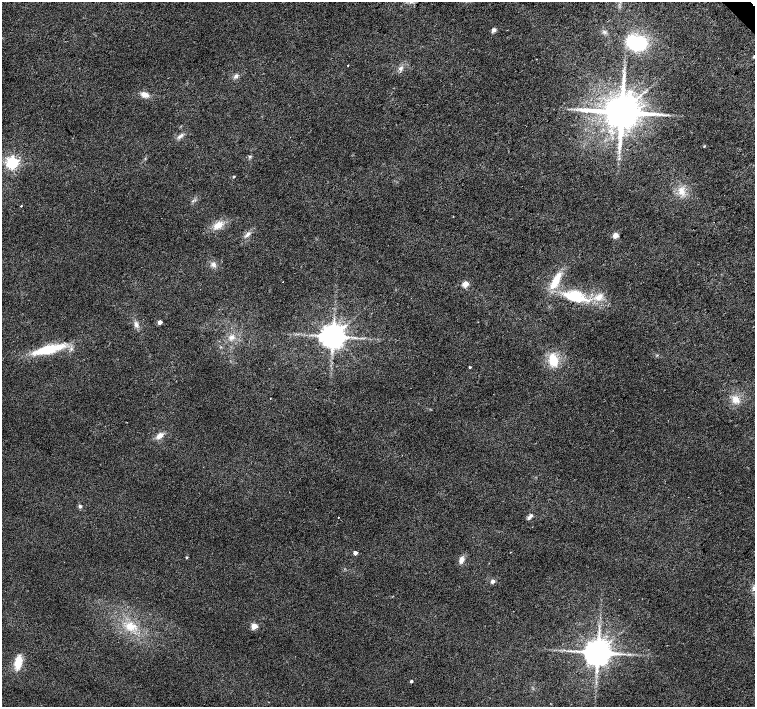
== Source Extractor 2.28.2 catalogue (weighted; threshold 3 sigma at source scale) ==
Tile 10 of 4 x 4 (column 2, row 3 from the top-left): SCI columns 1511-3015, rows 1628-3036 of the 6026 x 6005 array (HDU 1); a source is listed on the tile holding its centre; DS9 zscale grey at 2 x 2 block average (1 PNG px = mean of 2 x 2 image px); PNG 757 x 709 px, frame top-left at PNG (2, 2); no overlay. Shown black and unused: <1% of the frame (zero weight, under 2 of 3 exposures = <1% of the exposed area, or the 3 px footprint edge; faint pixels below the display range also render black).
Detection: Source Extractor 2.28.2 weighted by HDU 2 'WHT'; one run over the whole footprint, this tile lists its part. Background 0.0208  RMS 0.0065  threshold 0.0292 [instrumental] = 3 sigma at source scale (4.5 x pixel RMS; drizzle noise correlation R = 1.50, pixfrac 1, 0.0396/0.0396 arcsec/px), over >= 5 px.
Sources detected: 49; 1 inside a brighter object's white glare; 1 cosmic-ray / hot-pixel residue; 1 long thin detection or spike segment (spike, bleed or trail) — not listed; the other 46 listed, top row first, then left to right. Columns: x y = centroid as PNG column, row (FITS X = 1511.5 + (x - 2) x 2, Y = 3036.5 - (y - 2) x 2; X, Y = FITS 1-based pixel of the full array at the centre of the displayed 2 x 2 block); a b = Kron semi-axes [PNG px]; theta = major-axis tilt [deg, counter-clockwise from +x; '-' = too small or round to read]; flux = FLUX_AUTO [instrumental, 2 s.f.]
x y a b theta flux
493 30 5 4 - 5.5
605 32 4 3 - 2.3
639 44 14 11 41 75
753 57 3 3 - 1.1
348 65 2 2 - 1.3
400 68 5 4 - 3.4
236 76 6 4 46 4.3
145 94 10 6 -21 9.9
621 112 9 8 - 5900
660 114 9 2 13 3.5
180 136 9 3 41 4.5
704 146 3 2 - 1.1
12 163 4 4 - 330
234 177 3 2 - 1.6
681 191 9 7 -84 13
21 206 2 2 - 1.2
218 225 11 7 35 16
248 234 6 4 56 4.7
615 235 6 5 - 7.5
213 264 7 5 -60 5.6
556 281 22 7 62 31
465 284 3 3 - 39
575 296 21 11 -11 63
599 297 11 7 34 14
160 322 3 3 - 12
136 324 8 5 -62 5.8
333 336 6 6 - 2400
232 337 8 5 -14 7.2
48 349 32 8 14 69
553 360 11 8 -77 36
470 367 3 2 - 1.7
735 399 9 8 - 13
160 436 9 6 34 9.9
80 506 4 4 - 2.9
531 516 8 4 39 4.5
338 517 2 2 - 0.86
510 552 2 2 - 0.53
355 553 3 3 - 7.6
186 557 3 2 - 1.7
461 560 9 5 69 8
493 581 5 4 - 4.1
130 626 11 9 -27 20
254 626 3 3 - 43
598 652 6 6 - 3000
18 662 14 7 79 24
411 681 2 2 - 3
Diffuse or blended objects may show on this block-average render without a row.